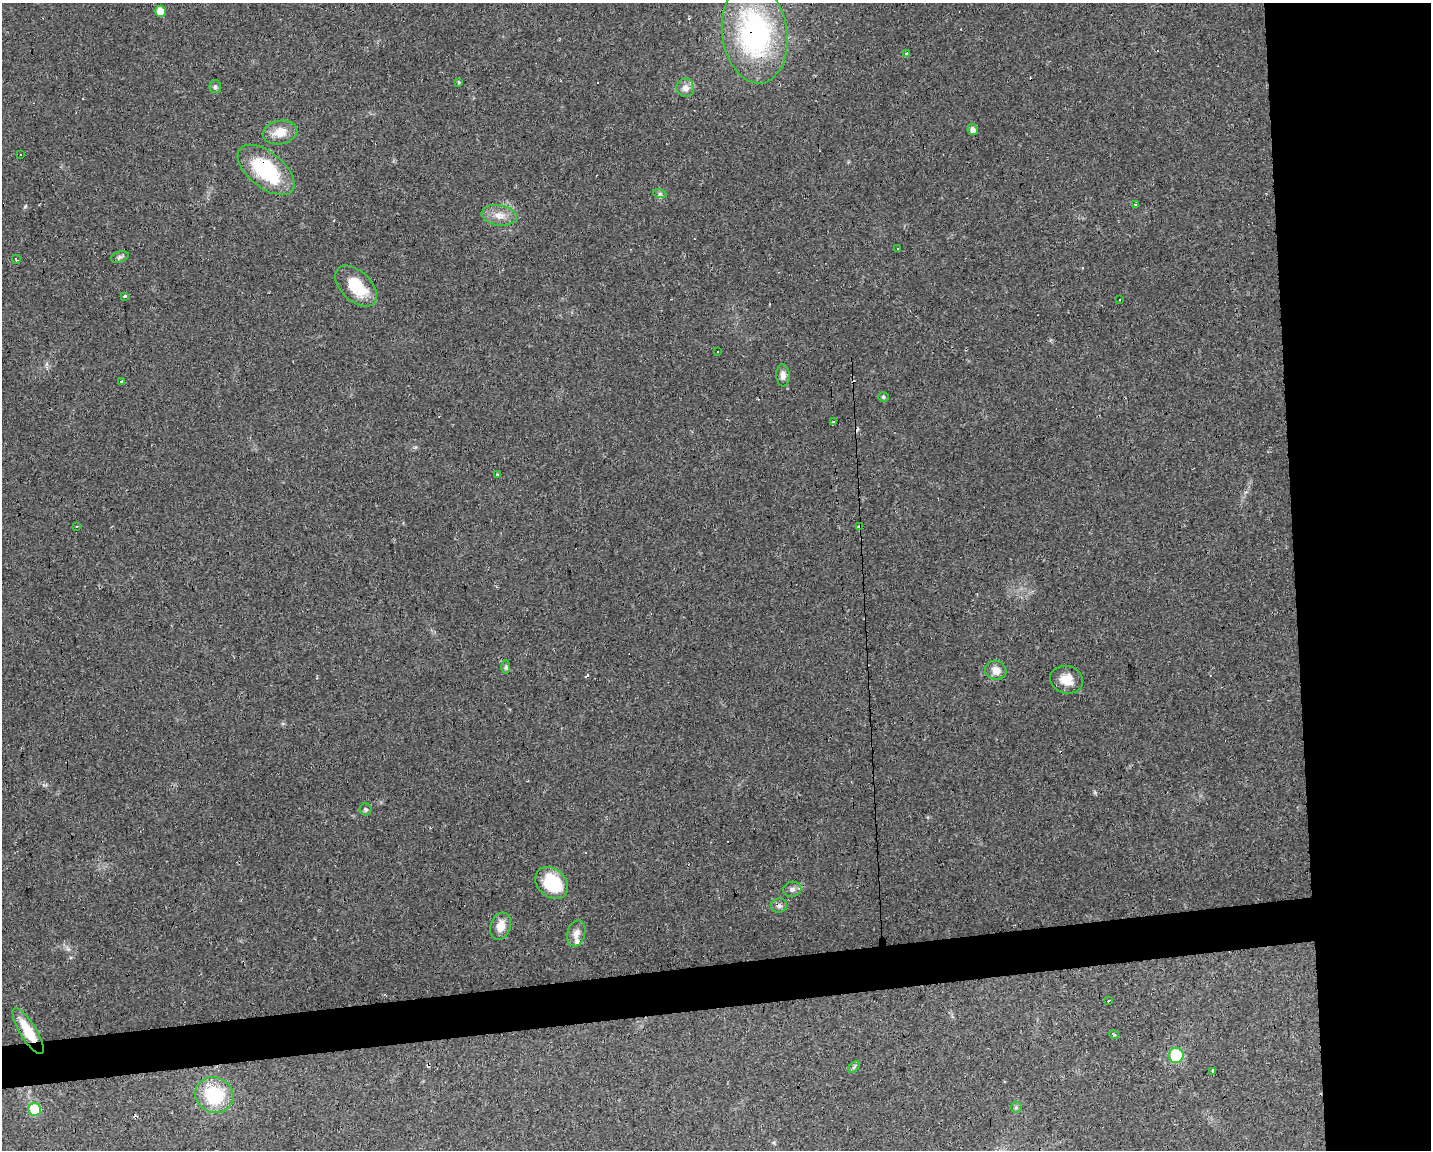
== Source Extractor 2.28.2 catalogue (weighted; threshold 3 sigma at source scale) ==
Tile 6 of 3 x 4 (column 3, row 2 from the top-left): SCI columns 2907-4335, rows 2295-3442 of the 4342 x 4589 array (HDU 1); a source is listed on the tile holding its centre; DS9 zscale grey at full resolution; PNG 1433 x 1152 px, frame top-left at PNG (2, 3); each listed source drawn as its Kron ellipse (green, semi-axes under 4 px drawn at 4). Shown black and unused: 13% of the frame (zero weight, under 2 of 3 exposures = <1% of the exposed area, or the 3 px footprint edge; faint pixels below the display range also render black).
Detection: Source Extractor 2.28.2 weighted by HDU 2 'WHT'; one run over the whole footprint, this tile lists its part. Background 0.0818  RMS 0.0065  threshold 0.0294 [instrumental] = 3 sigma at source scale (4.5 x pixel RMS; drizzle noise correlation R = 1.50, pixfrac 1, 0.0396/0.0396 arcsec/px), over >= 5 px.
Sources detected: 59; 12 cosmic-ray / hot-pixel residue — neither listed nor drawn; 2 inside a brighter listed object's ellipse — not listed separately; the other 45 listed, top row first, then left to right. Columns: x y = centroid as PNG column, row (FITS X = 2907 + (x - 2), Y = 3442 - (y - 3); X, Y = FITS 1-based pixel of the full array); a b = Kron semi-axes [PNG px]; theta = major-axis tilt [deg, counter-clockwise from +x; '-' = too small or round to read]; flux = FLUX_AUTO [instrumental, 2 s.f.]
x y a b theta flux
160 11 5 5 - 8.8
755 33 51 32 -82 120
907 54 4 3 - 2.7
458 83 3 3 - 5.7
215 87 6 6 - 1.4
685 88 9 9 - 4.5
973 130 5 5 - 3.3
280 132 17 12 10 10
21 154 3 3 - 1.3
266 170 33 17 -39 53
660 194 7 4 -18 1.2
1136 204 3 3 - 2.7
499 215 18 10 -8 7.4
898 249 3 3 - 0.84
120 257 9 5 16 1.6
16 259 5 3 - 1.6
356 286 25 15 -44 23
125 296 4 2 - 1.3
1120 299 2 2 - 0.5
718 352 3 3 - 3.2
783 375 11 6 -87 3.7
122 381 3 3 - 0.85
883 397 5 4 - 0.96
833 422 3 3 - 6.7
498 475 3 3 - 1.7
77 526 3 3 - 2.8
859 527 4 3 - 5.1
506 667 7 4 89 1.1
996 670 11 9 -19 5.8
1067 680 16 13 -18 9.5
366 809 6 6 - 1.3
552 883 18 14 -43 31
792 889 9 7 15 2.5
779 906 8 7 - 2
501 926 14 10 71 8.1
576 933 13 9 72 4.4
1109 1001 3 2 - 0.71
28 1031 26 8 -59 19
1114 1034 5 3 - 0.9
1176 1055 7 7 - 30
854 1067 7 4 45 1.1
1213 1071 3 3 - 8.3
214 1095 19 18 - 36
1016 1107 5 5 - 1.1
35 1109 6 6 - 22
Overlapping masked pixels (flux is a lower limit): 5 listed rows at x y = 755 33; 266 170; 859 527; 779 906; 28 1031
Unlisted compact peaks at least as high as the median listed source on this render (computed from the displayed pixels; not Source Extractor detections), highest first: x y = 25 206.